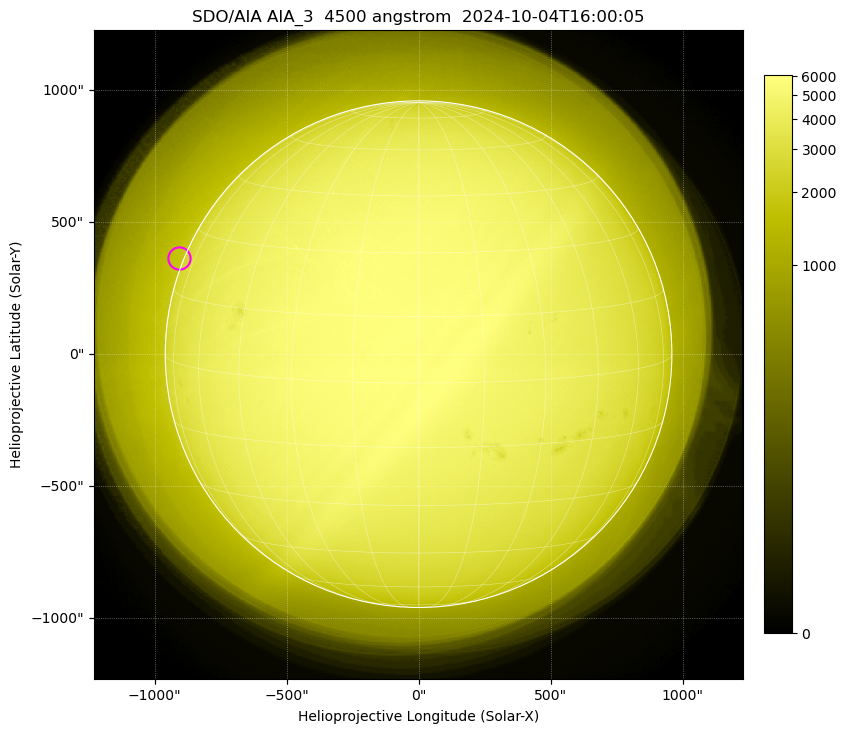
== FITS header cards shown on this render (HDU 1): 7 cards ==
TELESCOP= 'SDO/AIA '           / For AIA: SDO/AIA
INSTRUME= 'AIA_3   '           / For AIA: AIA_ATA1, AIA_ATA2, AIA_ATA3 or AIA_AT
WAVELNTH=                 4500 / [angstrom] Wavelength
WAVEUNIT= 'angstrom'           / Wavelength unit: angstrom
DATE-OBS= '2024-10-04T16:00:05.963' / [ISO] Date when observation started; ISO 8
CTYPE1  = 'HPLN-TAN'           / CTYPE1: HPLN
CTYPE2  = 'HPLT-TAN'           / CTYPE2: HPLT

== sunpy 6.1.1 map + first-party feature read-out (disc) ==
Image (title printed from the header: SDO/AIA AIA_3  4500 angstrom  2024-10-04T16:00:05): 1024 x 1024 px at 2.4 arcsec/px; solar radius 960 arcsec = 400 px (full disc in frame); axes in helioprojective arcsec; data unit not stated in the header (colour bar unlabelled)
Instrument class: DISC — disc imager (sunpy class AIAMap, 4500 A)
Bright regions (active regions / flare kernels): reference = the median radial profile (limb darkening/brightening removed); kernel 9 px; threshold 5 sigma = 1437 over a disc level ~4509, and >= 1.15x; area >= 12 px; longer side >= 10 px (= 24 arcsec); searched inside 0.97 R_sun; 0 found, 0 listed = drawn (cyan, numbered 1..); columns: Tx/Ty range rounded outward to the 5 arcsec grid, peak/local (2 s.f.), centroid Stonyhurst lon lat
Off-limb structures (1.02-1.3 R_sun): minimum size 162 px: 1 found; the strongest spans PA ~310..135 deg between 1.02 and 1.3 R_sun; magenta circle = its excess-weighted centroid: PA ~70 deg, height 1.02 R_sun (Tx ~-910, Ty ~365 arcsec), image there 1.5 x the reference